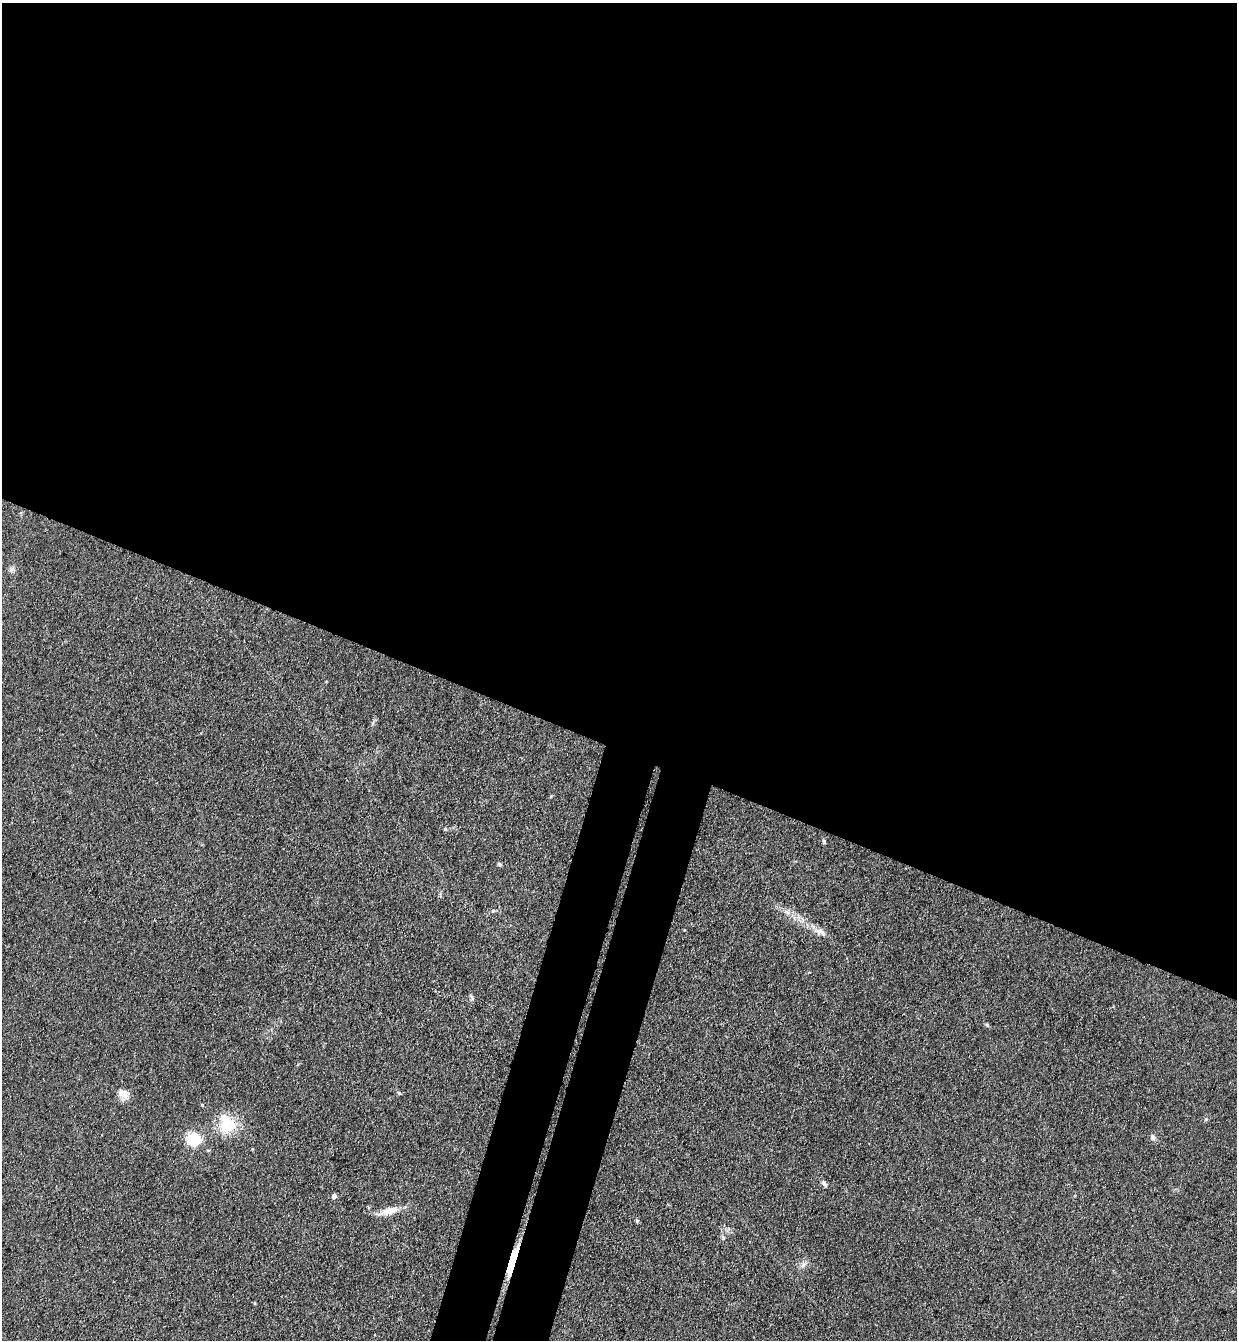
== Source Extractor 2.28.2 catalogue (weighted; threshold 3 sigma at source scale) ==
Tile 3 of 4 x 4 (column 3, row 1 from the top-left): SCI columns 2660-3894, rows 4037-5374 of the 5447 x 5397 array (HDU 1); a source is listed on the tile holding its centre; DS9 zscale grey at full resolution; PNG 1239 x 1342 px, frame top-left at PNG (2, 3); no overlay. Shown black and unused: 60% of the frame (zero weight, under 3 of 4 exposures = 5% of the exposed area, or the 3 px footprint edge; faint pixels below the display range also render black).
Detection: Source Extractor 2.28.2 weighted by HDU 2 'WHT'; one run over the whole footprint, this tile lists its part. Background 0.128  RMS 0.0077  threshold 0.0349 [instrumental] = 3 sigma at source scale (4.5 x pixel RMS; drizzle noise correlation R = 1.50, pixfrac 1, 0.05/0.05 arcsec/px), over >= 5 px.
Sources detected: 20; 1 inside a brighter object's white glare — not listed; the other 19 listed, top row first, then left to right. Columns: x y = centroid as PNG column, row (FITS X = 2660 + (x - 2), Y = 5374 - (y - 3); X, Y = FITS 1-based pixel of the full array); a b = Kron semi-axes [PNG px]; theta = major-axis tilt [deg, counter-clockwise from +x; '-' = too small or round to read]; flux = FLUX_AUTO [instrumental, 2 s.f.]
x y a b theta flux
12 569 9 5 54 2.1
445 829 4 4 - 0.83
824 841 6 4 -71 1.2
499 864 6 4 -29 1.2
787 912 10 6 -20 3.4
820 932 19 8 -29 6
471 997 10 4 -63 1.4
399 1093 5 4 - 0.87
124 1094 16 10 -30 6.2
227 1125 15 13 30 28
1153 1137 8 6 -75 2.4
193 1139 8 7 - 41
824 1184 10 5 -61 2.3
334 1196 4 4 - 4.5
389 1211 26 9 16 9.8
637 1221 6 3 73 0.89
723 1238 6 5 - 1.4
513 1261 6 3 71 680
804 1264 7 6 - 2.3
Overlapping masked pixels (flux is a lower limit): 1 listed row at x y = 513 1261
Unlisted compact peaks at least as high as the median listed source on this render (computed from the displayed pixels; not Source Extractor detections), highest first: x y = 1206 1119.